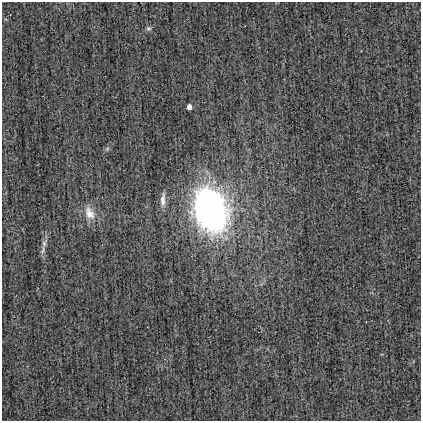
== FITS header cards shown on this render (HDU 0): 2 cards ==
NAXIS1  =                  419
NAXIS2  =                  419

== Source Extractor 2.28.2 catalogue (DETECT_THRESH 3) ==
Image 419 x 419 px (HDU 0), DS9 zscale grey, 1 PNG px = 1 image px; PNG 423 x 423 px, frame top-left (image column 1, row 419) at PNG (2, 2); no overlay
Background -0.00237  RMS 0.036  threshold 0.109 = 3 sigma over >= 5 px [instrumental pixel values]
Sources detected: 9; all 9 listed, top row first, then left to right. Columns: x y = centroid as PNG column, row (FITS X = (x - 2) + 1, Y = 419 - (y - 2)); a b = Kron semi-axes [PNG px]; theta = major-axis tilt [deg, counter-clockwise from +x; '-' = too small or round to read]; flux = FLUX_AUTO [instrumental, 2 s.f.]
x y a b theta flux
148 29 7 6 - 5.1
189 107 4 4 - 22
107 149 6 4 46 4.4
163 200 18 6 86 15
208 202 8 6 59 110
210 212 37 27 -73 980
89 213 20 12 -61 37
44 243 10 6 80 9.6
43 250 14 4 79 11